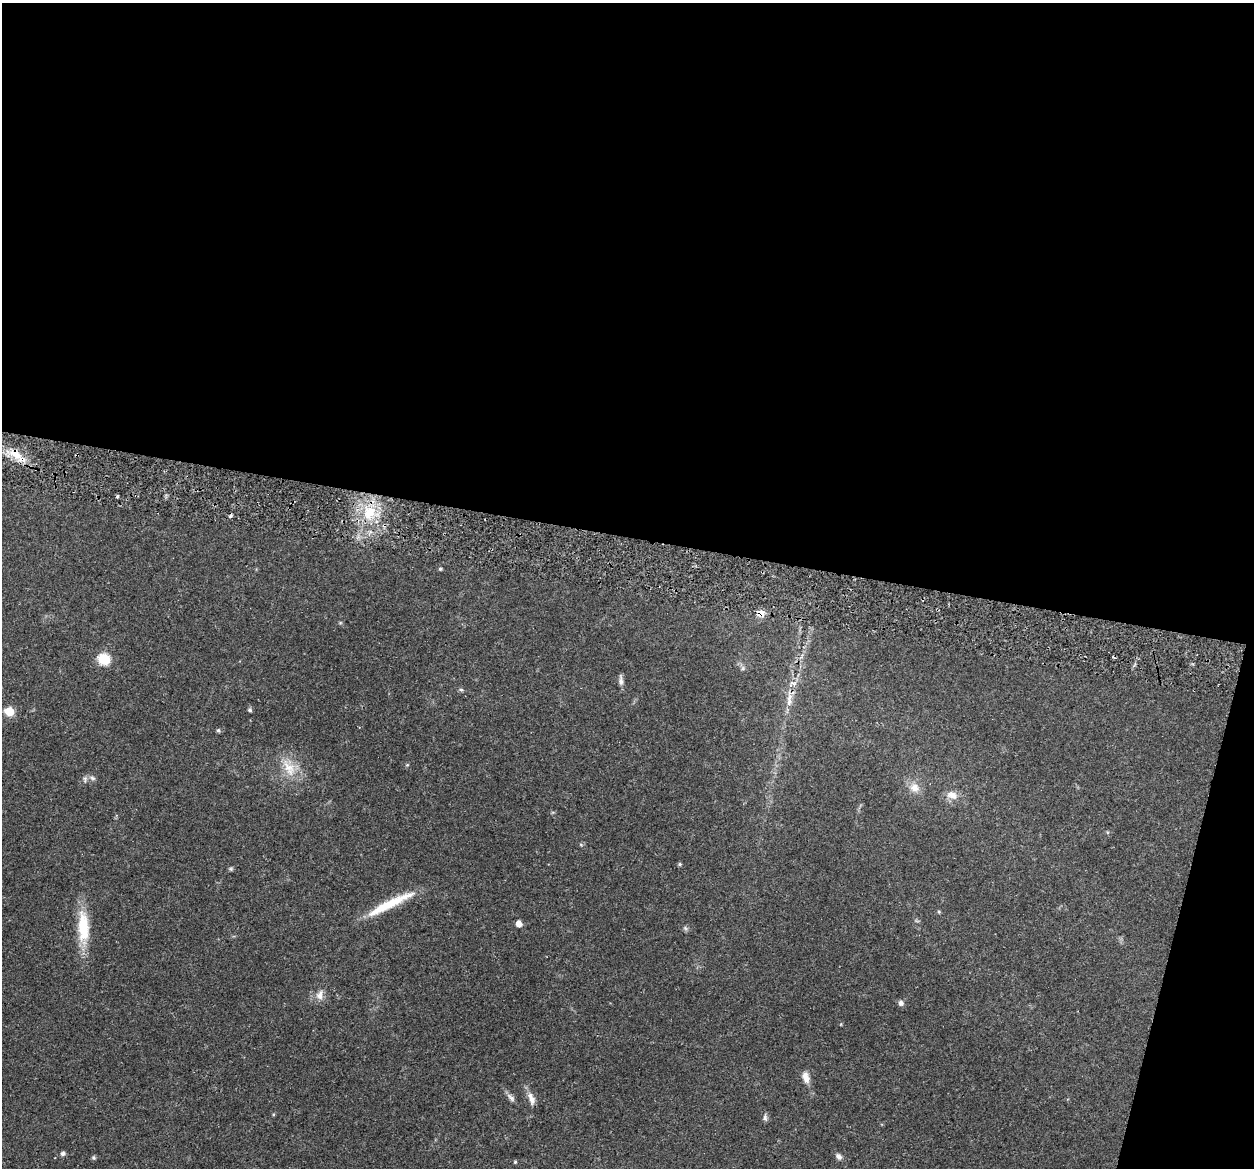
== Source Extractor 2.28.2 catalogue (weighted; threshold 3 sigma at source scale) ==
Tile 4 of 4 x 4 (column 4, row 1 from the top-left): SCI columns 3771-5022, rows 3678-4843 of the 5024 x 5087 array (HDU 1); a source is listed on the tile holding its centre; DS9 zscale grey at full resolution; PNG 1256 x 1170 px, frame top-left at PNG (2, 3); no overlay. Shown black and unused: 49% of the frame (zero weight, under 3 of 5 exposures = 3% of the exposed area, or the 3 px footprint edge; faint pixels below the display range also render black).
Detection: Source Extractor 2.28.2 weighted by HDU 2 'WHT'; one run over the whole footprint, this tile lists its part. Background 0.0622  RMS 0.0056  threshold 0.0252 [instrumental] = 3 sigma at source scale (4.5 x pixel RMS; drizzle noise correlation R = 1.50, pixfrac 1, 0.05/0.05 arcsec/px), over >= 5 px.
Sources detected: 39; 1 inside a brighter listed object's ellipse — not listed separately; the other 38 listed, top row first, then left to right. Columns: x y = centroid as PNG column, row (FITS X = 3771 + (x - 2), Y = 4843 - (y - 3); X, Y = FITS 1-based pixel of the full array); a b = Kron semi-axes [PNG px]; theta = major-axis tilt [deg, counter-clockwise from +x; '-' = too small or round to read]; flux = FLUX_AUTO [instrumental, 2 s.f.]
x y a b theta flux
16 454 20 10 -31 9.2
117 496 4 3 - 0.73
369 512 20 15 50 18
230 516 4 4 - 0.89
440 569 4 4 - 0.85
761 613 8 7 - 4.7
104 659 6 6 - 43
743 668 6 4 72 0.89
621 680 14 5 -87 2.3
791 683 11 4 63 2.2
461 690 6 4 -2 0.86
789 701 14 7 90 3.8
250 710 5 5 - 1.1
9 711 6 5 - 21
218 730 5 5 - 0.86
407 765 5 3 - 0.55
289 768 29 15 -58 13
92 778 9 5 -27 1.5
85 779 8 5 -89 1.3
914 788 13 11 -20 5.3
952 795 15 11 -28 5
680 864 5 4 - 0.8
231 869 6 5 - 0.85
390 904 63 9 26 21
939 912 5 4 - 0.58
519 924 6 5 - 3.9
83 927 41 14 -88 21
685 928 6 5 - 1
320 995 15 9 71 4
901 1003 7 6 - 1.9
806 1077 16 9 -76 4.2
511 1098 15 6 -47 2.2
531 1099 17 8 -73 4.2
765 1118 10 5 -83 1.5
63 1154 5 5 - 1.6
839 1156 8 6 -47 2.1
94 1158 5 5 - 0.96
515 1162 4 3 - 0.71
Overlapping masked pixels (flux is a lower limit): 2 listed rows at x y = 16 454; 761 613